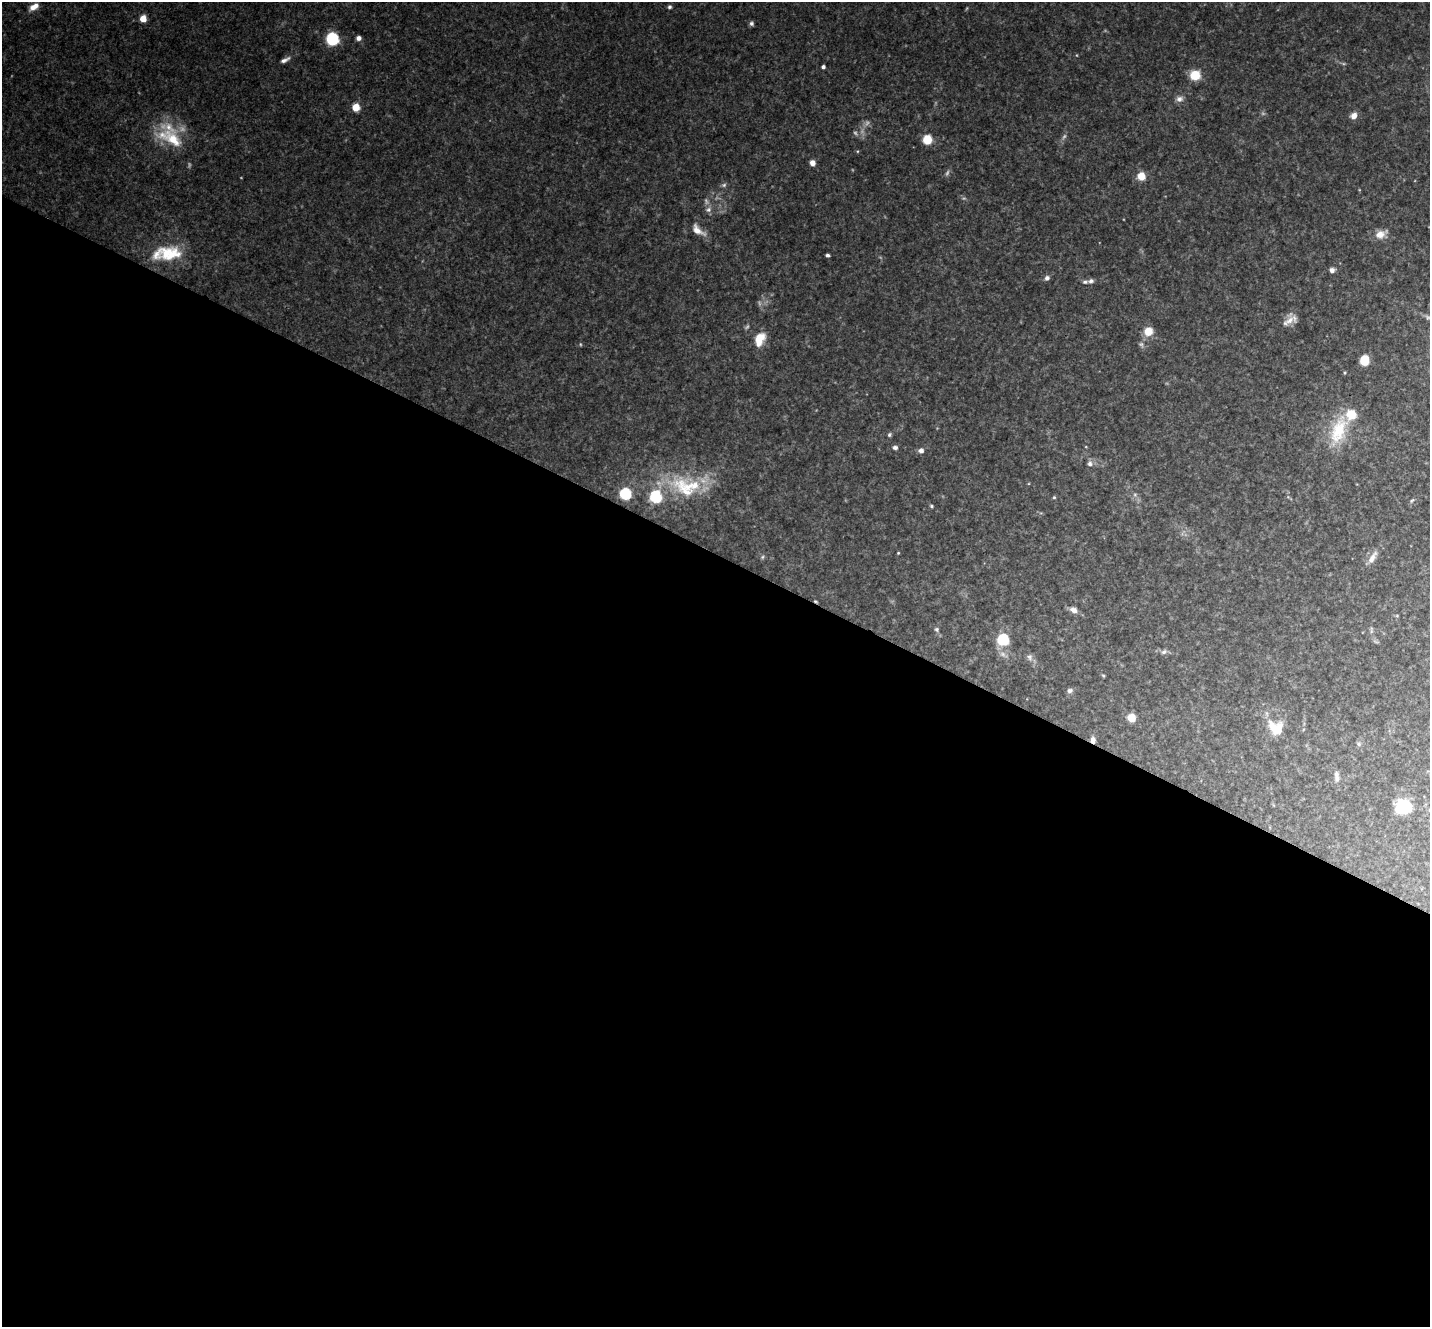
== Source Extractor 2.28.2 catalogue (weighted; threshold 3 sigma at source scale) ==
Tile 14 of 4 x 4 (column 2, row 4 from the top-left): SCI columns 1432-2859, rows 149-1473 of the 5721 x 5732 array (HDU 1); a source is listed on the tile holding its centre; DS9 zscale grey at full resolution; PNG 1432 x 1329 px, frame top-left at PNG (2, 2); no overlay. Shown black and unused: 58% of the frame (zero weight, under 3 of 4 exposures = <1% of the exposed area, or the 3 px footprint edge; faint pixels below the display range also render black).
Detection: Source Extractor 2.28.2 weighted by HDU 2 'WHT'; one run over the whole footprint, this tile lists its part. Background 0.0903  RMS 0.0067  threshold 0.03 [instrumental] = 3 sigma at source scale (4.5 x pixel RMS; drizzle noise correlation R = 1.50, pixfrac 1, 0.05/0.05 arcsec/px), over >= 5 px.
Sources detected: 85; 17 too faint to see at this stretch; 1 cosmic-ray / hot-pixel residue — not listed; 4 inside a brighter listed object's ellipse — not listed separately; the other 63 listed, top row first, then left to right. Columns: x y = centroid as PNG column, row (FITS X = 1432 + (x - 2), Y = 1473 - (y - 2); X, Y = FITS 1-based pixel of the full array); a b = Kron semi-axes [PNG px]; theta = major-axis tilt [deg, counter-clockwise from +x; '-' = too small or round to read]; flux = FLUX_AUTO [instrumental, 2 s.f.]
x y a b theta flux
34 7 12 7 33 7.4
669 7 5 5 - 1.6
143 19 5 5 - 17
751 23 6 5 - 1.9
358 38 5 5 - 3.2
332 39 7 7 - 70
1077 55 5 3 - 0.61
285 60 14 5 26 3.6
823 67 4 4 - 2.2
1195 75 7 7 - 25
1179 99 11 8 9 3.6
356 107 6 5 - 14
1354 116 7 6 - 6
171 138 45 21 -32 34
927 139 6 6 - 30
857 151 4 4 - 0.73
812 163 5 5 - 5.2
1141 176 6 6 - 14
724 185 8 6 3 1.8
708 209 10 8 31 3.3
698 230 21 10 -40 8
1381 234 17 11 19 7.7
167 253 41 18 6 36
828 255 4 3 - 1.8
1332 270 6 5 - 3.1
1047 278 6 5 - 2.6
1091 281 7 6 - 2.2
1290 319 17 10 38 7.2
1148 331 7 6 - 17
760 339 16 11 65 14
580 344 5 3 - 0.7
1365 360 6 6 - 35
1345 373 4 3 - 0.84
1338 430 43 21 70 35
889 435 6 5 - 1.4
895 447 6 5 - 2.2
921 450 6 6 - 3.5
1090 463 8 7 - 2.8
692 486 74 24 -8 54
625 494 7 6 - 58
1135 495 6 5 - 1.6
656 496 7 6 - 100
1054 497 4 4 - 0.89
1412 501 8 4 51 1.3
931 506 4 4 - 1.1
898 553 3 3 - 0.7
762 557 8 5 50 1.5
1372 558 20 7 59 7
1074 610 10 7 -32 5
1397 616 5 3 - 0.67
937 629 7 6 - 1.6
1003 639 7 7 - 44
1164 652 9 6 29 2.2
1003 654 15 7 -31 4.7
1030 657 12 8 -71 3.4
1103 675 5 3 - 0.77
1070 691 7 6 - 2.4
1131 718 6 5 - 15
1276 728 23 18 -36 18
1093 740 7 6 - 3.3
1359 744 7 6 - 1.7
1337 777 16 7 -85 4.2
1404 807 9 8 - 78
Overlapping masked pixels (flux is a lower limit): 1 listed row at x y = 1093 740
Isophote crosses this tile's border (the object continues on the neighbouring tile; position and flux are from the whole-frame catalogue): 1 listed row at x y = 1404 807